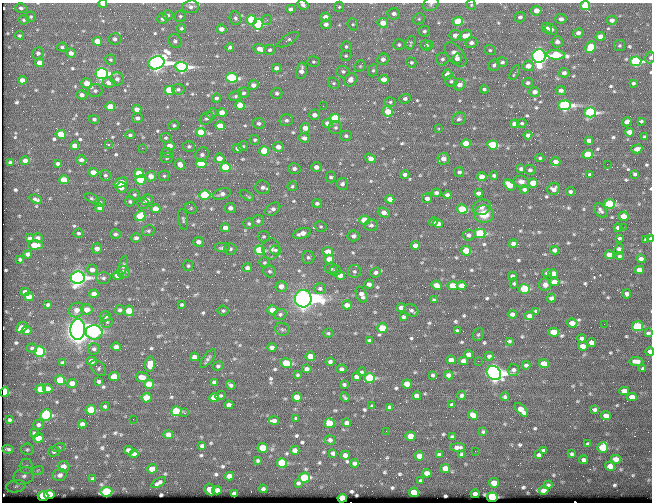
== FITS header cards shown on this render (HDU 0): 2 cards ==
NAXIS1  =                  650 / Width of table row in bytes
NAXIS2  =                  500 / Number of rows in table

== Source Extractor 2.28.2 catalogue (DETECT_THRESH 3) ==
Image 650 x 500 px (HDU 0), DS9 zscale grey, 1 PNG px = 1 image px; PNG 654 x 504 px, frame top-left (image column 1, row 500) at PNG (2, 3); each listed source drawn as its Kron ellipse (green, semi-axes under 4 px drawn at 4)
Background 352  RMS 1.1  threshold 3.4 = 3 sigma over >= 5 px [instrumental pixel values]
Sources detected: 681; of the 681, the 500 brightest by FLUX_AUTO listed and drawn (181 fainter detections omitted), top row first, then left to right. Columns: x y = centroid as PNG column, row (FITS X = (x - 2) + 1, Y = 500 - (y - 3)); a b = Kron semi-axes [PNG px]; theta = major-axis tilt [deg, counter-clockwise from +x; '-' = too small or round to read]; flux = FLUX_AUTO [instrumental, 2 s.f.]
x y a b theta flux
103 4 4 3 - 370
431 4 8 6 29 200
303 5 6 4 -34 190
471 5 5 4 - 110
585 6 5 4 - 2000
191 7 8 6 7 290
339 7 5 5 - 120
21 8 5 5 - 200
291 9 4 4 - 300
536 11 5 5 - 830
394 14 6 5 - 320
168 15 5 5 - 180
180 16 5 5 - 160
31 17 5 5 - 120
325 17 5 4 - 460
520 17 5 5 - 260
235 18 7 5 -74 190
162 19 5 5 - 200
419 19 6 5 - 140
561 19 5 5 - 380
24 20 5 4 - 120
252 20 5 4 - 4800
267 20 5 5 - 110
612 20 5 4 - 340
458 22 5 4 - 3900
383 23 5 5 - 1000
258 24 5 5 - 5200
326 24 5 4 - 330
353 24 6 5 - 150
181 28 4 4 - 130
547 28 6 4 -60 220
221 29 5 4 - 460
551 29 6 5 - 350
424 31 5 5 - 160
578 33 5 4 - 340
19 35 4 4 - 120
455 35 6 5 - 450
465 36 7 5 21 890
600 36 5 4 - 750
115 39 6 6 - 290
288 40 12 5 32 190
97 41 5 4 - 1100
175 41 7 6 - 230
411 42 7 4 71 130
557 42 6 5 - 350
471 43 6 5 - 320
399 44 6 5 - 160
426 45 5 5 - 280
430 45 3 2 - 160
619 46 5 5 - 120
62 47 5 4 - 150
230 47 4 4 - 180
346 47 5 5 - 130
591 47 6 5 - 2700
260 49 6 5 - 700
270 50 5 5 - 190
490 50 6 5 - 130
38 53 6 5 - 270
71 53 5 4 - 440
456 55 14 8 -50 590
556 55 9 4 -3 4500
346 56 6 5 - 120
539 56 6 6 - 48000
650 58 6 4 77 160
383 59 6 5 - 340
442 59 6 6 - 200
457 59 5 4 - 320
110 60 5 5 - 130
636 61 6 4 4 12000
313 62 6 5 - 130
411 62 5 5 - 140
502 62 5 5 - 180
40 63 4 4 - 850
156 63 8 6 22 55000
494 65 6 5 - 200
360 66 6 5 - 120
528 66 6 5 - 600
181 67 6 5 - 21000
276 68 4 4 - 440
373 70 6 5 - 130
301 71 8 5 81 480
343 71 7 6 - 200
102 73 6 5 - 19000
515 73 8 3 63 200
564 73 5 5 - 250
447 75 5 5 - 680
232 78 6 4 -7 5900
117 79 7 6 - 320
384 79 5 4 - 840
22 80 4 4 - 670
350 80 7 6 - 470
451 81 6 5 - 180
109 82 6 5 - 550
87 83 5 5 - 1100
334 83 6 5 - 150
528 83 5 5 - 210
633 83 3 3 - 130
253 85 5 5 - 370
459 85 6 5 - 530
178 89 6 5 - 140
484 89 4 3 - 150
169 90 5 4 - 3500
561 90 5 4 - 290
95 91 7 6 - 230
535 92 5 5 - 410
244 93 5 5 - 160
277 93 5 5 - 190
82 95 5 4 - 300
236 96 6 5 - 130
216 98 4 4 - 200
405 99 6 4 21 210
390 102 6 5 - 130
240 105 5 4 - 1800
565 105 6 5 - 22000
323 106 2 2 - 170
110 107 5 4 - 1900
137 109 4 4 - 540
388 111 5 5 - 1900
590 112 6 5 - 13000
222 113 4 4 - 950
212 114 6 4 62 120
314 115 6 5 - 410
137 118 5 5 - 280
207 118 7 5 35 170
335 118 5 4 - 3900
94 119 5 4 - 150
459 119 7 6 - 210
286 120 7 6 - 230
641 121 4 3 - 120
627 122 5 4 - 430
259 123 6 5 - 210
328 123 5 4 - 760
522 123 5 4 - 130
515 124 4 4 - 580
174 125 5 4 - 130
220 126 5 4 - 1400
335 127 7 6 - 200
305 128 5 5 - 760
439 128 3 3 - 110
201 132 5 4 - 2300
629 132 4 4 - 640
61 134 5 4 - 1400
130 135 4 3 - 140
528 135 4 4 - 260
346 136 5 5 - 190
645 137 4 3 - 150
166 138 5 5 - 130
304 138 6 5 - 350
255 140 5 5 - 140
589 140 4 4 - 330
466 143 5 4 - 1800
109 144 4 3 - 110
493 145 5 4 - 4900
75 146 4 4 - 540
170 146 5 4 - 570
189 146 6 5 - 170
243 146 5 4 - 110
278 147 5 5 - 570
142 148 2 2 - 700
237 148 5 4 - 360
637 149 6 4 17 610
264 151 5 5 - 2300
167 153 6 5 - 120
588 154 5 4 - 3200
202 155 7 6 - 260
167 158 6 5 - 130
219 158 5 5 - 760
370 158 5 4 - 700
540 158 4 4 - 110
443 159 6 6 - 550
81 160 5 4 - 280
25 161 4 4 - 550
10 162 4 3 - 180
556 162 5 4 - 430
201 163 5 4 - 3500
58 164 4 3 - 190
607 164 2 2 - 240
180 165 5 5 - 630
225 167 5 4 - 3200
316 167 5 4 - 410
294 169 6 5 - 240
521 169 4 4 - 230
530 170 6 4 -6 160
93 172 5 4 - 870
459 172 5 5 - 190
139 173 5 4 - 2000
405 174 4 4 - 250
590 174 4 3 - 140
635 174 4 3 - 150
105 175 6 5 - 160
494 175 4 3 - 160
151 176 5 5 - 670
164 176 5 5 - 120
331 177 5 5 - 160
482 177 5 4 - 1100
64 180 5 4 - 1700
140 180 5 4 - 3600
521 182 8 6 -14 340
121 183 7 4 25 1300
533 183 5 4 - 1900
342 184 6 6 - 210
509 185 6 4 -43 1100
292 186 5 4 - 120
262 187 7 6 - 300
121 188 5 5 - 450
524 189 4 4 - 200
554 189 6 6 - 390
570 192 4 4 - 160
436 193 4 4 - 220
478 193 4 4 - 340
222 194 9 5 18 330
134 195 5 5 - 120
205 195 5 4 - 6900
247 195 8 3 -34 200
447 195 4 4 - 250
427 198 5 5 - 360
36 199 6 3 -22 180
92 199 8 4 -24 140
390 199 4 4 - 690
147 200 6 5 - 420
130 201 5 5 - 150
100 202 5 4 - 140
143 203 6 5 - 180
317 203 5 4 - 190
609 204 5 4 - 5400
482 207 9 7 28 380
100 208 4 4 - 410
191 208 6 5 - 110
230 208 5 5 - 360
155 209 5 4 - 1300
273 209 8 5 35 280
462 209 5 4 - 3000
600 210 8 5 -54 220
384 213 6 4 -23 500
484 214 10 8 -3 1300
140 216 5 5 - 2600
623 216 5 4 - 750
183 219 10 5 -80 180
365 220 5 4 - 2800
258 221 6 5 - 210
433 222 4 4 - 150
249 224 5 5 - 150
438 224 5 4 - 420
371 225 6 6 - 230
321 226 6 5 - 110
623 227 2 2 - 280
225 228 5 4 - 630
618 228 4 4 - 260
148 231 6 5 - 150
78 233 5 5 - 140
302 233 9 5 16 540
480 233 5 4 - 7500
115 234 5 5 - 190
469 235 6 5 - 310
353 236 6 5 - 320
264 237 6 6 - 130
29 238 4 3 - 150
38 238 5 4 - 230
136 238 5 4 - 270
619 238 3 3 - 130
650 239 4 3 - 240
646 240 4 3 - 150
199 242 5 5 - 400
513 244 4 4 - 320
35 245 7 4 3 1800
416 245 4 4 - 700
222 248 8 5 0 210
97 249 5 5 - 460
230 249 6 6 - 190
271 249 10 9 - 460
619 249 6 4 57 290
260 250 5 4 - 6000
276 250 5 5 - 130
555 250 4 4 - 360
466 251 5 4 - 2500
328 252 5 4 - 960
28 254 4 4 - 370
609 255 5 4 - 610
619 256 4 3 - 120
308 257 6 6 - 180
20 259 3 3 - 120
329 259 5 4 - 750
641 259 4 4 - 360
264 262 5 5 - 130
123 266 10 4 78 150
188 266 5 5 - 120
247 268 5 4 - 370
331 269 6 5 - 200
92 270 5 5 - 420
335 270 6 5 - 200
639 270 5 4 - 720
269 271 6 5 - 160
354 271 6 6 - 170
123 272 6 6 - 450
376 272 5 5 - 190
547 273 4 4 - 180
553 274 5 4 - 1300
118 275 5 4 - 1500
340 275 5 4 - 480
512 276 4 4 - 190
78 278 7 6 - 34000
103 278 7 6 - 200
554 282 5 4 - 830
514 283 5 4 - 130
369 284 4 4 - 330
437 285 5 4 - 990
545 285 6 6 - 310
281 286 5 5 - 630
453 286 5 4 - 1900
461 286 5 4 - 720
320 288 6 5 - 210
524 289 5 5 - 3700
25 292 4 4 - 420
94 294 4 4 - 500
627 294 5 4 - 270
362 295 8 5 -64 400
29 297 5 4 - 670
551 298 4 4 - 260
303 299 9 8 - 120000
434 300 4 4 - 190
48 305 4 3 - 150
181 305 3 3 - 120
347 305 5 4 - 560
401 308 4 4 - 430
87 309 6 5 - 710
77 310 8 7 - 560
120 310 5 4 - 220
272 310 5 4 - 1300
411 310 7 5 -34 180
129 311 5 5 - 1300
223 311 5 5 - 130
536 311 4 4 - 110
280 314 6 5 - 200
512 314 4 4 - 320
105 316 5 5 - 300
529 316 5 4 - 460
404 317 4 4 - 190
107 322 6 5 - 160
572 323 5 4 - 770
604 324 2 2 - 330
638 326 5 5 - 4400
22 327 6 4 40 630
382 328 5 4 - 2900
78 329 10 7 88 160000
282 329 7 6 - 180
457 330 4 3 - 140
26 331 5 4 - 510
94 332 8 7 - 8000
554 332 5 4 - 1300
328 333 4 4 - 110
648 333 4 3 - 120
478 334 7 5 66 120
582 338 4 3 - 210
369 340 4 3 - 140
509 341 4 3 - 110
591 342 4 4 - 440
583 346 5 4 - 650
116 347 4 4 - 380
272 347 4 4 - 330
32 348 5 4 - 120
94 349 6 5 - 210
40 352 5 5 - 3400
650 352 4 3 - 650
469 354 4 4 - 530
310 356 5 5 - 1100
489 356 4 4 - 260
194 357 4 4 - 430
208 358 11 5 52 210
451 360 5 4 - 850
92 361 5 4 - 390
463 361 5 4 - 370
478 361 2 2 - 180
636 361 7 4 -4 440
330 362 4 3 - 230
63 363 4 4 - 220
286 363 6 4 -8 2700
150 364 8 5 81 1100
544 364 5 4 - 1400
526 365 4 3 - 200
218 366 5 4 - 160
98 368 9 6 -43 180
307 369 4 4 - 310
341 369 5 4 - 250
643 369 4 3 - 150
513 370 6 6 - 210
361 372 4 4 - 120
494 373 8 6 -44 56000
297 375 4 4 - 110
433 375 4 3 - 130
448 375 4 4 - 360
114 377 5 4 - 1600
142 377 6 5 - 810
357 377 4 4 - 320
370 378 5 5 - 8800
60 380 5 4 - 2000
99 381 4 3 - 170
214 382 4 4 - 250
72 383 5 4 - 600
149 384 5 4 - 1600
344 384 4 3 - 150
407 384 5 4 - 1100
231 385 5 3 - 180
41 389 5 5 - 2100
48 389 4 4 - 630
624 391 5 4 - 660
5 392 5 4 - 3400
461 395 4 4 - 140
220 396 5 4 - 120
417 396 4 4 - 420
214 397 5 4 - 1200
297 397 5 4 - 1000
345 397 5 3 - 120
505 397 4 4 - 160
632 397 5 4 - 660
147 398 5 4 - 1600
229 405 4 4 - 320
452 405 4 4 - 180
105 406 4 4 - 130
372 406 4 3 - 110
389 407 4 4 - 210
594 409 4 3 - 150
91 410 5 5 - 2900
521 410 8 4 -46 890
176 411 5 5 - 5200
184 413 3 2 - 120
46 415 6 5 - 7700
473 415 5 4 - 990
606 416 5 4 - 610
296 418 4 3 - 120
133 419 2 2 - 150
9 420 4 3 - 140
274 421 5 4 - 280
330 423 5 5 - 2000
347 423 4 4 - 380
82 424 4 4 - 330
38 425 5 5 - 200
386 431 2 2 - 440
483 432 4 3 - 120
34 433 4 4 - 140
168 435 5 4 - 670
410 436 5 4 - 1200
452 437 4 3 - 130
38 438 5 5 - 950
330 440 5 5 - 240
588 444 3 3 - 120
202 446 4 3 - 180
59 447 6 4 16 120
457 447 7 4 1 320
603 447 5 5 - 2600
263 448 5 5 - 2500
8 449 6 3 -5 170
27 449 6 5 - 140
128 450 4 4 - 410
295 450 4 4 - 470
543 450 4 3 - 130
54 451 6 5 - 160
475 451 2 2 - 280
333 453 4 4 - 270
134 454 4 4 - 220
462 454 4 4 - 190
572 454 3 3 - 130
345 455 4 4 - 420
439 455 4 4 - 210
539 455 4 4 - 260
419 456 5 4 - 940
616 459 5 4 - 740
584 460 4 4 - 250
258 461 4 3 - 110
282 463 5 5 - 4800
354 463 4 4 - 220
26 466 7 6 - 240
64 466 6 5 - 530
610 466 5 4 - 760
445 468 5 4 - 870
152 469 5 4 - 1000
38 470 6 4 19 120
427 473 5 4 - 500
60 475 7 6 - 350
24 476 11 8 23 480
229 476 4 4 - 500
304 478 5 5 - 3900
93 479 3 3 - 120
420 481 3 3 - 110
158 483 8 3 32 230
298 483 4 4 - 140
494 483 5 4 - 1200
548 485 4 4 - 150
16 486 10 6 11 310
210 489 6 4 -62 910
263 489 4 3 - 170
217 490 5 4 - 520
544 490 5 4 - 450
106 492 6 5 - 5800
414 492 5 4 - 2100
234 493 4 4 - 310
49 494 5 5 - 2400
475 494 4 4 - 420
43 496 5 4 - 3200
492 497 5 5 - 12000
342 498 5 4 - 2300
At the frame edge (FLAGS 8, measured only in part): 8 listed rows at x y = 103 4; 431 4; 303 5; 585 6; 650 58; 650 239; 650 352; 5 392
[181 fainter detections neither listed nor drawn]